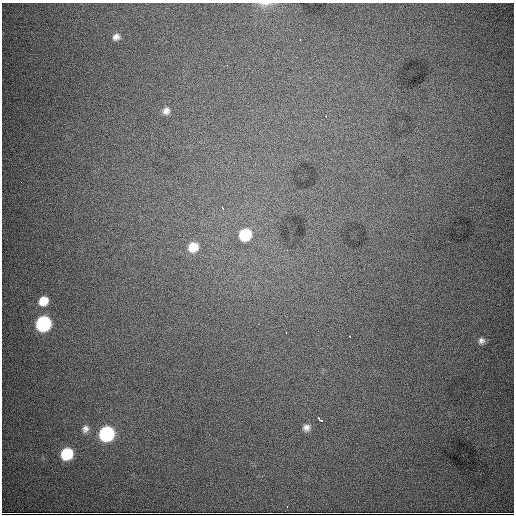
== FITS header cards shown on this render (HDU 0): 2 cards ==
NAXIS1  =                  512
NAXIS2  =                  512

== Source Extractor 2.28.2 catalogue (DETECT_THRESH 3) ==
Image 512 x 512 px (HDU 0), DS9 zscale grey, 1 PNG px = 1 image px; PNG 516 x 516 px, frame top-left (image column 1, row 512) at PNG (2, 3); no overlay
Background 7950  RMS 92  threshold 277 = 3 sigma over >= 5 px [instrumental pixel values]
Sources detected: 19; all 19 listed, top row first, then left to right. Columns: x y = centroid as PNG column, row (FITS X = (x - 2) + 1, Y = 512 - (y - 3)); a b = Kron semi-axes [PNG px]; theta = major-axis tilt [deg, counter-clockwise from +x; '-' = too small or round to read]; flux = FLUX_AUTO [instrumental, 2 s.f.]
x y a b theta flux
265 4 19 6 0 3.2e+04
116 37 9 7 38 3.0e+04
227 65 3 2 - 8.1e+03
166 111 9 8 - 3.0e+04
326 116 3 2 - 1.4e+04
21 182 3 2 - 8.5e+03
223 208 3 2 - 7.8e+03
245 235 10 9 - 2.9e+05
193 247 11 10 - 1.1e+05
43 301 9 8 - 9.8e+04
43 324 10 9 - 1.0e+06
349 336 3 2 - 2.3e+04
481 341 8 8 - 2.5e+04
320 420 6 3 -37 2.4e+04
306 428 9 9 - 3.3e+04
85 429 10 8 67 3.2e+04
106 434 10 9 - 9.6e+05
67 454 9 8 - 3.3e+05
287 507 2 2 - 3.9e+03
At the frame edge (FLAGS 8, measured only in part): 1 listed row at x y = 265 4